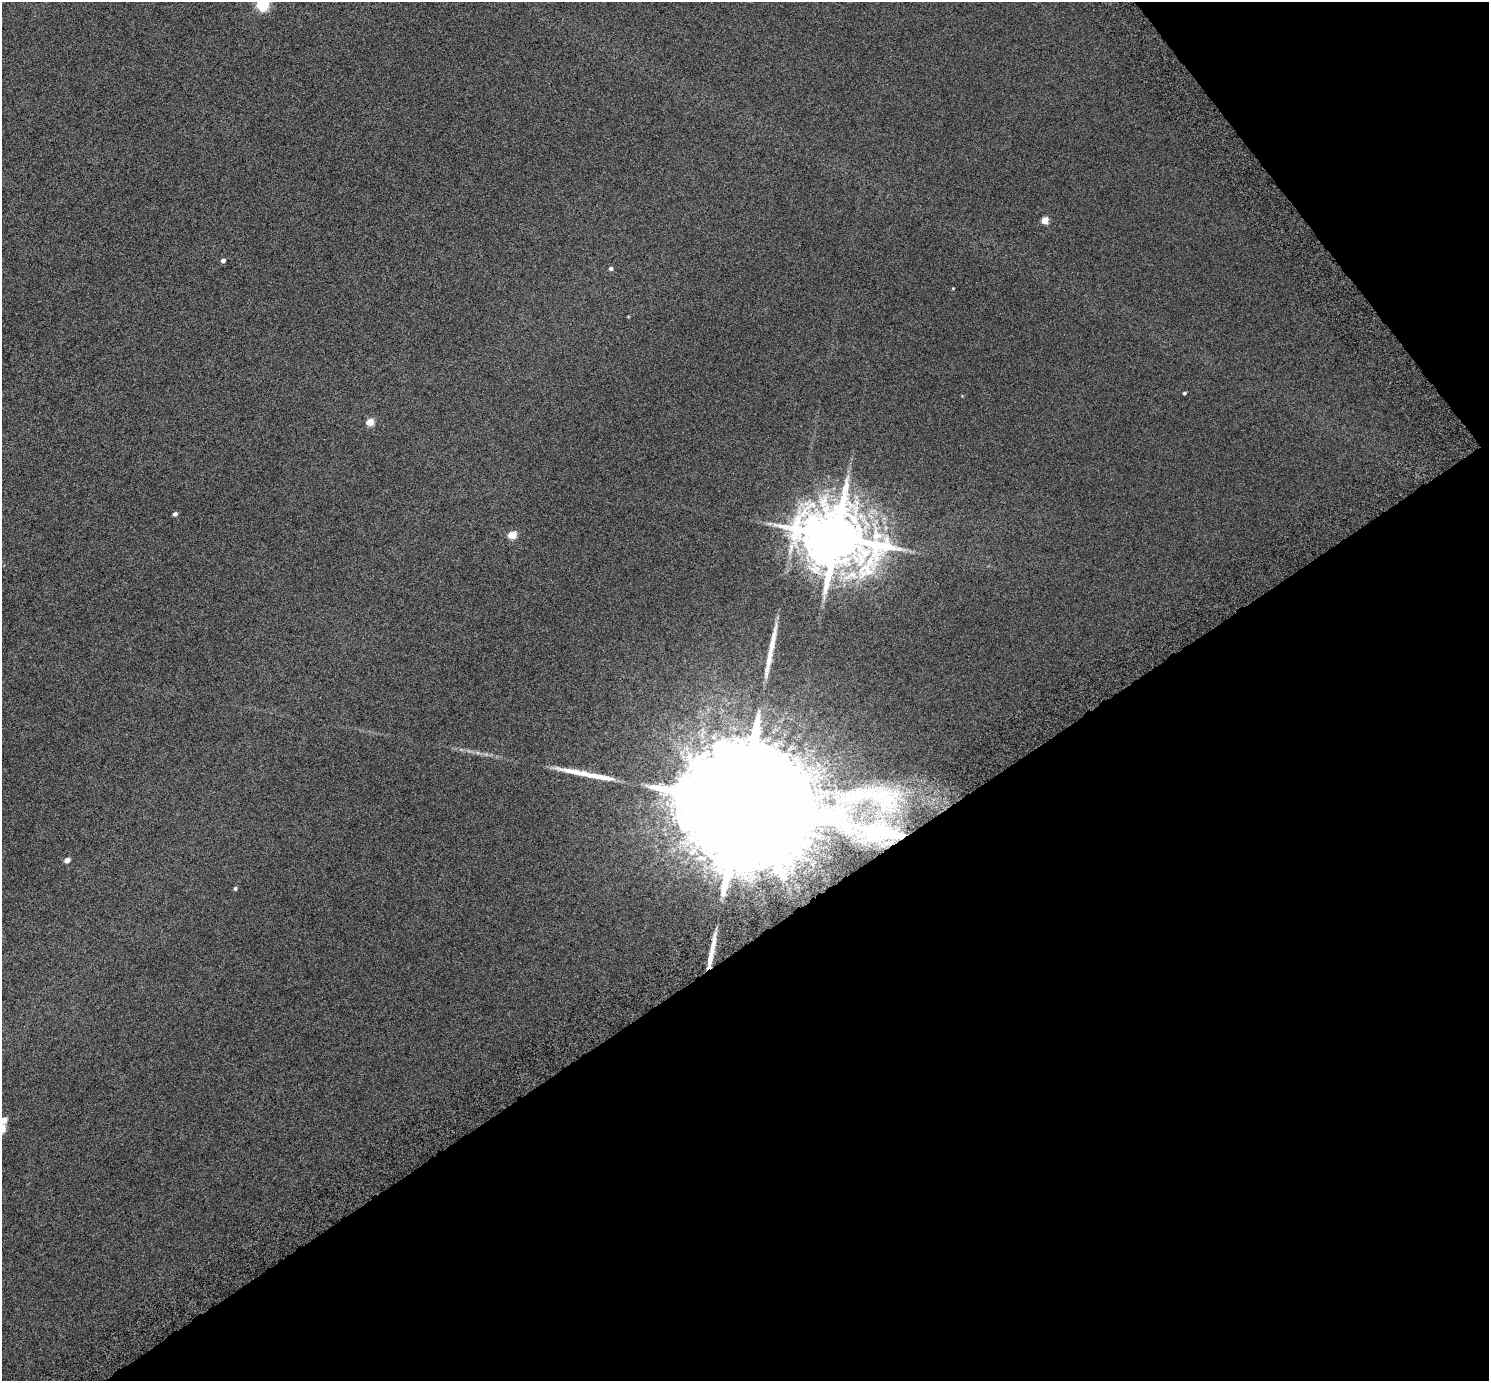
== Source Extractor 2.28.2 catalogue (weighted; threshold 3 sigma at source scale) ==
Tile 12 of 4 x 4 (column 4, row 3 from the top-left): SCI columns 4526-6012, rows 1594-2972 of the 6078 x 6006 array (HDU 1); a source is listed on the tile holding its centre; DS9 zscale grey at full resolution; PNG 1491 x 1383 px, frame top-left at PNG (2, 2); no overlay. Shown black and unused: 36% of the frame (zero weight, under 6 of 12 exposures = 4% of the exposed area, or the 3 px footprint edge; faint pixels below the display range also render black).
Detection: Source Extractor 2.28.2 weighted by HDU 2 'WHT'; one run over the whole footprint, this tile lists its part. Background 8.45e-05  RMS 0.003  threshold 0.0121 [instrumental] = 3 sigma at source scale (4.09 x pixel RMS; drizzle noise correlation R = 1.36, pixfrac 0.8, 0.0396/0.0396 arcsec/px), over >= 5 px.
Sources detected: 24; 1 too faint to see at this stretch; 4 long thin detections or spike segments (spike, bleed or trail) — not listed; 1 inside a brighter listed object's ellipse — not listed separately; the other 18 listed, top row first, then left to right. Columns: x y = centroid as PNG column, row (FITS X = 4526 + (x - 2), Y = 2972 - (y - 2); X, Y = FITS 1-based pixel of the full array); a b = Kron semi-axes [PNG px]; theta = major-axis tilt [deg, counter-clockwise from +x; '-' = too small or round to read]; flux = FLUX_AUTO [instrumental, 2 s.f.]
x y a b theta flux
262 5 6 6 - 31
1045 220 5 5 - 5.3
223 260 5 4 - 0.79
611 268 4 4 - 0.66
953 288 3 3 - 0.19
628 317 5 3 - 0.21
1184 393 3 3 - 0.38
370 422 5 5 - 5.2
175 514 5 4 - 0.73
512 535 5 5 - 7.8
836 537 20 17 -18 2400
885 798 54 37 -35 27
741 804 47 26 31 33000
883 833 67 21 -8 30
67 860 5 4 - 1.5
235 888 5 4 - 0.44
710 957 34 7 77 4.1
4 1120 6 5 - 2.2
Overlapping masked pixels (flux is a lower limit): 3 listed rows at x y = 741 804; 883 833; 710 957
Isophote crosses this tile's border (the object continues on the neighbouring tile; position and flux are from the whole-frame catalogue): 2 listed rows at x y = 262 5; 4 1120